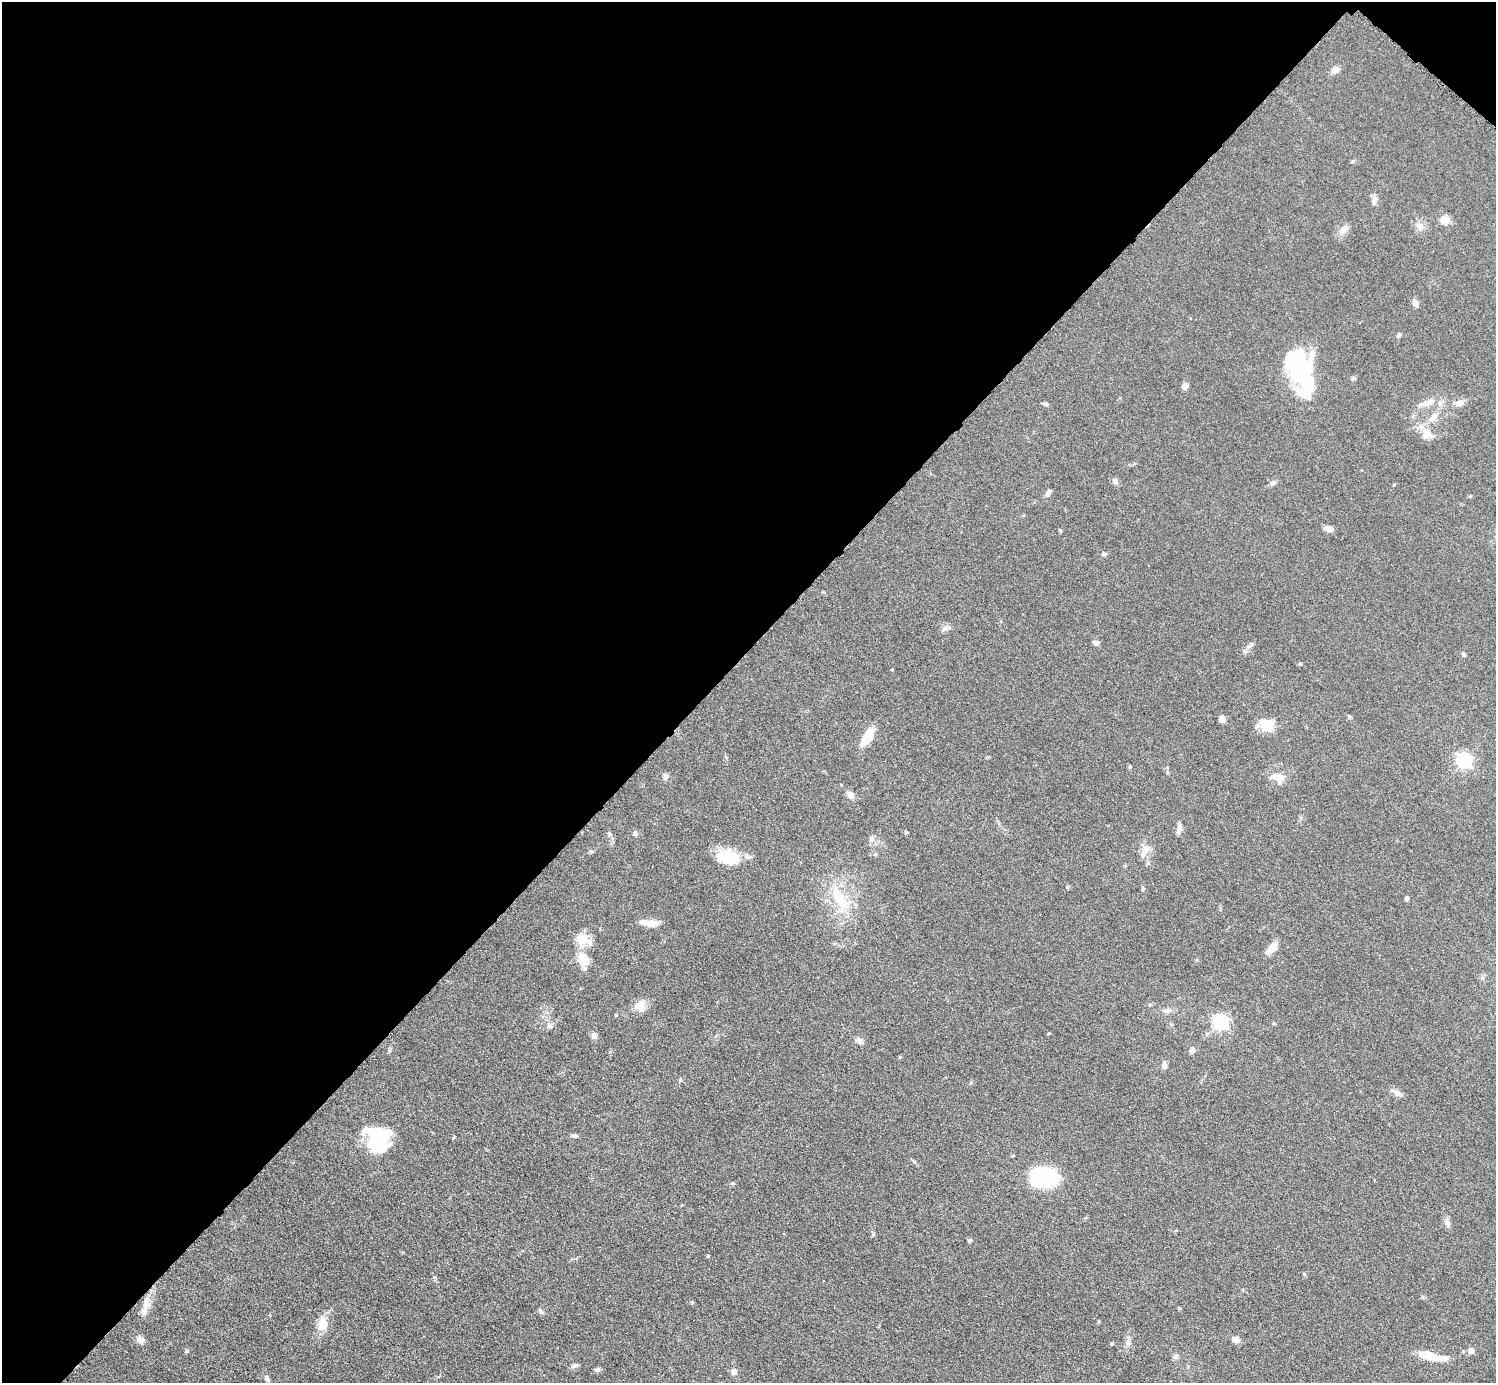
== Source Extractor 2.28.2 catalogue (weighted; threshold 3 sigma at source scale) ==
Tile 2 of 4 x 4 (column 2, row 1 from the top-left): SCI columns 1497-2990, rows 4445-5825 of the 5982 x 5984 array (HDU 1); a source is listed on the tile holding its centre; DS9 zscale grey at full resolution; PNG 1498 x 1385 px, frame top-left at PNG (2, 2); no overlay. Shown black and unused: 48% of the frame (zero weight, under 6 of 12 exposures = <1% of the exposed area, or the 3 px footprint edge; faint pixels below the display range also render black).
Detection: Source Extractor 2.28.2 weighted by HDU 2 'WHT'; one run over the whole footprint, this tile lists its part. Background 0.0392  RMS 0.0038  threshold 0.0157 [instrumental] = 3 sigma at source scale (4.09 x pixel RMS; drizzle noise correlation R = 1.36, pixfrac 0.8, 0.05/0.05 arcsec/px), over >= 5 px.
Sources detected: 88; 5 inside a brighter object's white glare — not listed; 2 inside a brighter listed object's ellipse — not listed separately; the other 81 listed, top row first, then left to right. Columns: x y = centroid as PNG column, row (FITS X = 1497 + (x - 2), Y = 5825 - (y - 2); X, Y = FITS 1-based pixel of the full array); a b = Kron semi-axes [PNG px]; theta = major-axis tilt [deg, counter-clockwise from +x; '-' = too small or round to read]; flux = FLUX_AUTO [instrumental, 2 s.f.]
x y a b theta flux
1335 70 10 7 40 2.1
1352 161 6 4 22 0.46
1374 200 13 6 85 1.5
1444 220 12 11 - 2.9
1420 226 10 10 - 2.2
1343 230 13 9 45 2.3
1415 303 9 6 -69 1.6
1399 335 6 5 - 0.7
1294 363 44 34 -51 30
1185 386 8 6 87 1.8
1429 402 22 7 25 3.7
1459 403 12 8 22 1.9
1433 417 18 8 49 3.8
1427 434 16 15 - 4.1
1115 481 8 7 - 1.2
1272 483 6 6 - 0.77
1048 493 8 5 61 1.4
1329 529 8 5 -14 2.7
1104 554 7 5 -32 0.66
945 628 8 6 21 1.2
1096 643 7 5 6 1.2
1463 654 6 4 -29 0.54
1300 664 5 3 - 0.43
1222 719 7 6 - 2.1
1267 726 14 10 -48 9
868 737 21 9 58 7.2
1464 760 7 6 - 80
1130 767 5 4 - 0.41
665 776 8 6 -87 1.1
1278 777 17 9 -17 4.4
850 795 10 7 -53 2
1179 829 13 6 79 1.8
906 832 6 3 -72 0.38
635 833 7 6 - 0.85
609 834 6 6 - 0.79
1146 848 13 10 18 2.9
591 851 6 4 0 0.51
728 857 22 13 -16 15
1148 863 6 5 - 0.61
1067 887 6 4 88 0.38
1142 888 7 4 -90 0.49
839 898 37 15 -58 14
1407 898 5 4 - 0.92
650 923 20 7 -4 3.9
582 940 19 15 -13 5.2
1272 948 15 7 45 4.3
583 959 14 10 -61 8
1150 1005 5 3 - 0.39
640 1006 15 12 -36 3.7
1168 1010 11 6 11 1.4
1221 1022 7 6 - 80
549 1026 8 7 - 1.2
1049 1033 5 3 - 0.3
594 1036 8 7 - 1.3
859 1040 12 6 -42 1.3
1192 1050 5 4 - 2.8
1164 1065 9 6 -88 1.5
680 1080 6 3 72 0.41
1396 1092 15 7 -29 1.8
575 1136 8 5 4 0.76
379 1138 29 21 45 20
1044 1177 25 18 1 36
1447 1222 12 7 -73 1.3
969 1241 5 4 - 0.55
708 1256 4 3 - 0.52
1304 1274 5 3 - 0.4
692 1302 5 4 - 0.41
145 1304 19 7 84 3.2
541 1311 8 5 -48 0.8
323 1323 20 12 90 5.5
140 1339 12 8 -35 1.9
1236 1339 7 7 - 1.8
1128 1342 9 6 82 1.3
1112 1343 5 4 - 0.51
1471 1351 5 5 - 2.7
1176 1356 7 6 - 0.93
1431 1356 32 8 -12 8
575 1365 11 5 14 0.95
597 1369 8 5 11 0.8
734 1372 5 5 - 3.2
267 1378 8 5 -56 0.94
Unlisted compact peaks at least as high as the median listed source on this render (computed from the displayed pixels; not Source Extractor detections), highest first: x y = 733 1183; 187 1351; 389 1051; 1250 646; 873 1234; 1060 530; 871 838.